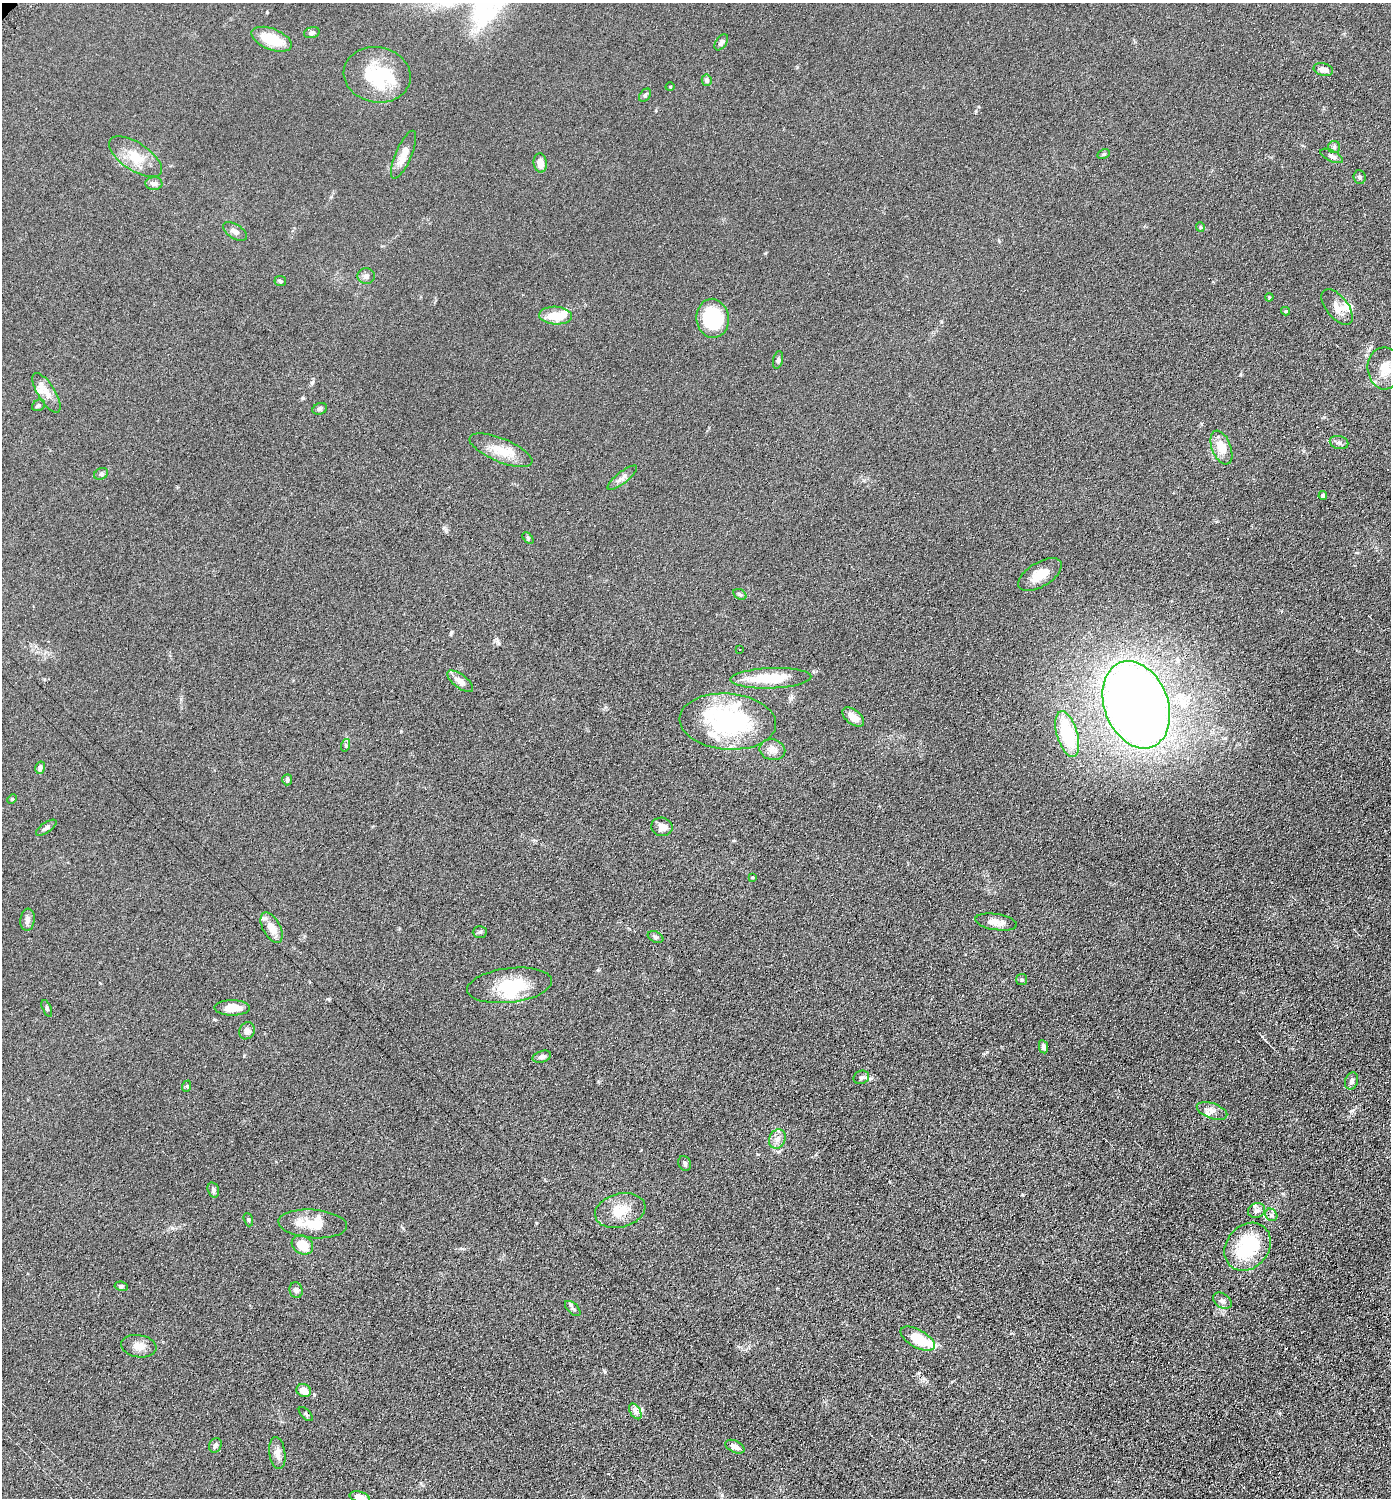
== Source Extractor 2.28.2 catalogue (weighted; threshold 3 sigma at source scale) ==
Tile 6 of 4 x 4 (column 2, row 2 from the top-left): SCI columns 1541-2929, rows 2999-4494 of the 6001 x 5999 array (HDU 1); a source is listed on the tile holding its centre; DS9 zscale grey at full resolution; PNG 1393 x 1500 px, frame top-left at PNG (2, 3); each listed source drawn as its Kron ellipse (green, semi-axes under 4 px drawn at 4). Shown black and unused: <1% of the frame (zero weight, under 4 of 8 exposures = <1% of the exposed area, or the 3 px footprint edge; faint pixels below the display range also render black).
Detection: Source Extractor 2.28.2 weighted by HDU 2 'WHT'; one run over the whole footprint, this tile lists its part. Background 0.0905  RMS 0.0079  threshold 0.0324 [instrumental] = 3 sigma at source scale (4.09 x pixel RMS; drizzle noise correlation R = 1.36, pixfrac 0.8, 0.05/0.05 arcsec/px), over >= 5 px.
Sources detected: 106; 3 inside a brighter object's white glare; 3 cosmic-ray / hot-pixel residue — neither listed nor drawn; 7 inside a brighter listed object's ellipse — not listed separately; the other 93 listed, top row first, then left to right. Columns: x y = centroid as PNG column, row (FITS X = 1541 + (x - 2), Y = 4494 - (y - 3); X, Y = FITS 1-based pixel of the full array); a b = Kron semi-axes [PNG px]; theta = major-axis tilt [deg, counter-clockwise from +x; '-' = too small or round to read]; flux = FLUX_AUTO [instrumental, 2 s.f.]
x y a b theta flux
312 33 8 5 17 1.8
272 39 21 10 -21 21
721 42 9 5 55 2.3
1323 69 10 6 -14 4.3
377 75 34 27 -10 39
707 80 6 5 - 2.1
670 87 4 3 - 0.58
645 95 7 5 51 1.6
1334 147 6 6 - 1.4
1104 154 6 4 27 1.1
404 155 26 8 67 8.6
1332 156 12 5 -25 2.4
135 157 30 14 -33 15
540 163 9 6 -85 5.6
1359 177 7 6 - 1.6
154 184 8 6 1 2.8
1200 227 5 4 - 0.82
235 231 13 7 -33 3.2
366 276 8 8 - 2.5
280 281 6 5 - 1.2
1269 297 4 3 - 0.59
1337 307 21 11 -51 7.6
1286 311 4 4 - 0.79
555 316 16 9 -4 14
713 318 19 16 -82 48
778 360 9 5 77 1.4
1385 368 21 17 -87 15
46 393 22 8 -58 6.7
39 405 7 5 34 1.3
320 409 7 5 21 1.4
1339 443 9 6 -13 2.1
1221 448 18 9 -68 11
501 450 33 12 -22 16
101 474 7 5 28 1.6
622 478 18 6 39 3.5
1323 496 4 4 - 1.3
528 538 7 4 -46 0.91
1040 575 24 12 32 12
740 594 7 5 -31 1.2
739 649 2 2 - 0.49
771 678 40 10 2 28
460 681 15 6 -38 5.8
1136 705 45 31 -69 950
853 717 13 7 -38 6.5
728 722 48 28 -4 110
1067 734 23 10 -74 44
346 745 6 4 72 0.96
772 750 13 10 -12 5.5
40 768 6 5 - 2.2
287 780 6 5 - 1.7
12 799 5 4 - 0.74
662 827 10 9 - 5.7
46 828 12 5 35 2.2
753 877 4 2 - 0.6
27 920 11 7 83 3.4
996 922 21 8 -9 6
272 928 17 8 -62 8.5
480 932 7 6 - 1.3
655 937 8 5 -26 1.5
1022 980 5 5 - 1.3
510 985 43 17 7 28
47 1008 9 4 -67 1.1
232 1008 18 7 0 8.9
247 1031 9 7 58 3.1
1043 1047 7 4 -80 2.3
542 1057 9 5 18 2.2
861 1077 8 6 23 2
1351 1081 9 6 70 2.5
187 1086 6 4 72 0.78
1212 1111 16 7 -19 4.4
777 1139 10 8 65 4.1
685 1163 7 6 - 1.6
213 1190 8 5 -73 1.7
1256 1210 9 7 26 3.3
620 1211 25 17 14 15
1271 1215 7 5 -47 1.8
248 1220 7 4 -70 1
313 1224 34 14 -4 19
302 1245 11 9 -29 13
1248 1247 26 21 51 46
121 1286 7 4 -9 1.1
296 1290 8 6 -72 2.1
1222 1301 10 7 -34 2.9
573 1308 9 5 -43 1.7
918 1339 19 9 -29 21
139 1346 17 11 -9 6.4
304 1391 7 6 - 7.6
635 1411 8 5 -59 2.4
306 1414 9 4 -46 1.3
215 1445 7 6 - 2
735 1447 10 6 -26 4.7
277 1453 16 8 -82 4.9
360 1497 10 5 -15 5.7
Isophote crosses this tile's border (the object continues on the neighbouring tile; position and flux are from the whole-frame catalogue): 2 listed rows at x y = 1385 368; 360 1497
Unlisted compact peaks at least as high as the median listed source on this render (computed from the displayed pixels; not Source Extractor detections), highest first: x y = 451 632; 328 999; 987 1052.